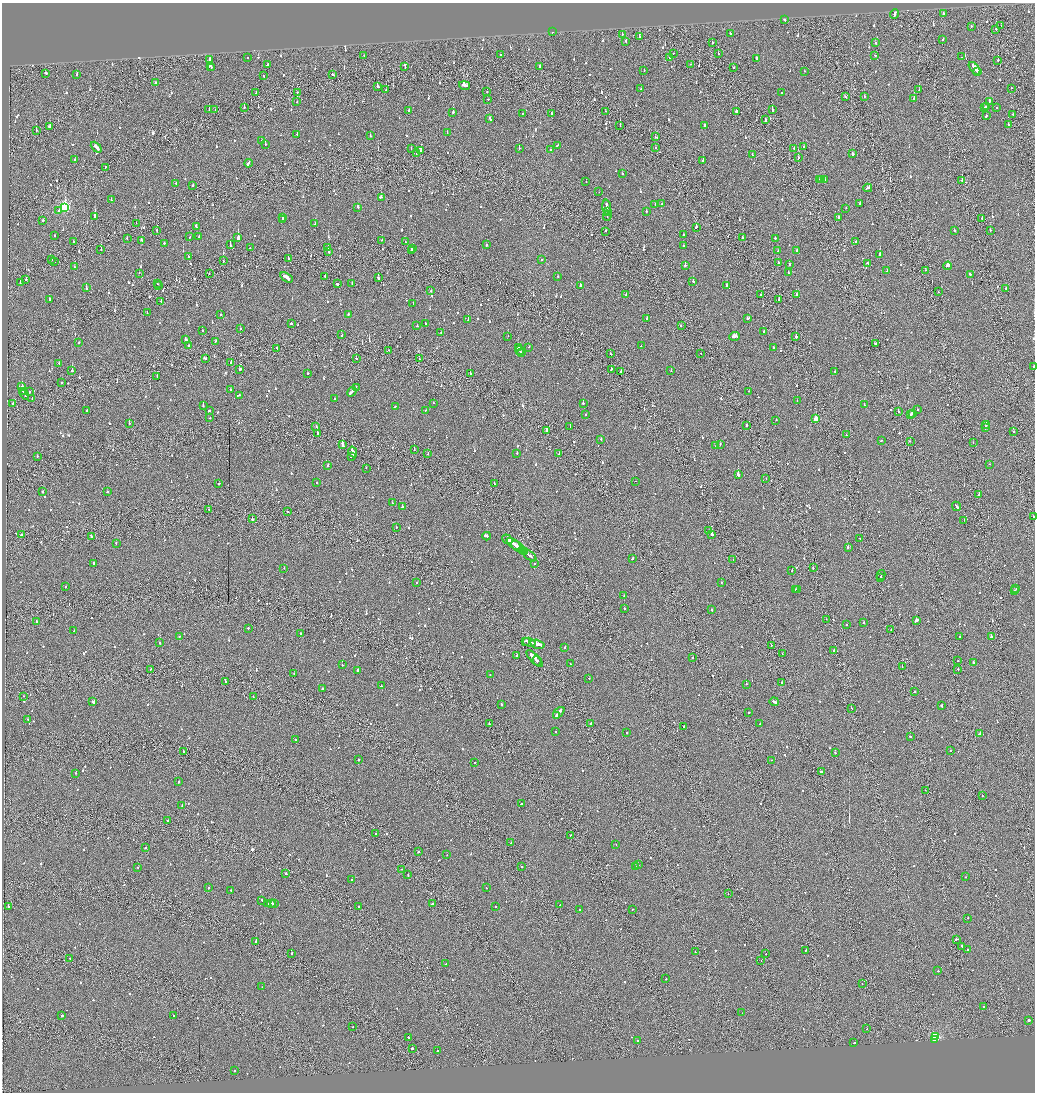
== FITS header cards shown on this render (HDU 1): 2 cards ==
NAXIS1  =                 2065
NAXIS2  =                 2180

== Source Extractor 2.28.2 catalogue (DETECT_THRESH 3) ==
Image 2065 x 2180 px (HDU 1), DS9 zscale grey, zoomed out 1/2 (1 PNG px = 2 x 2 image px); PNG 1037 x 1094 px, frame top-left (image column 1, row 2179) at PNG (2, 3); each listed source drawn as its Kron ellipse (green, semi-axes under 4 px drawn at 4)
Background -0.0804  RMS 0.063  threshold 0.188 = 3 sigma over >= 5 px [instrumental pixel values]
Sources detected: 1223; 66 cannot appear on this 1/2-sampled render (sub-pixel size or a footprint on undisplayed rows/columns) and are neither listed nor drawn; of the other 1157, the 500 brightest by FLUX_AUTO listed and drawn (657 fainter detections omitted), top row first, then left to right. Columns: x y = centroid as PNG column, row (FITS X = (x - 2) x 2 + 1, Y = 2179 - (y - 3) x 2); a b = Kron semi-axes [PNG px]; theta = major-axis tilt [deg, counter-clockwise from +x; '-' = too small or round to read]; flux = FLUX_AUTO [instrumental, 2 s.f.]
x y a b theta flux
943 13 2 2 - 64
894 14 5 2 - 230
784 19 2 2 - 290
1001 25 2 1 - 58
971 26 2 2 - 120
996 29 2 1 - 240
552 32 2 2 - 45
622 34 2 1 - 62
730 34 2 2 - 54
640 36 2 2 - 73
943 39 2 2 - 60
626 41 2 2 - 56
712 42 2 2 - 47
875 43 2 2 - 63
673 53 2 1 - 110
718 54 2 2 - 48
364 55 2 2 - 53
501 55 2 2 - 86
875 55 2 2 - 48
247 57 2 2 - 46
961 57 2 2 - 43
670 58 2 2 - 140
757 59 3 2 - 88
209 60 4 2 - 110
998 60 2 2 - 130
267 64 3 2 - 150
691 64 2 2 - 200
210 66 2 2 - 54
539 66 2 2 - 58
211 67 3 2 - 57
405 67 4 1 - 160
733 68 2 2 - 44
975 68 7 2 -50 360
644 70 2 2 - 54
804 71 2 1 - 57
977 72 2 2 - 150
45 73 2 2 - 63
333 74 2 2 - 340
77 75 2 2 - 48
263 76 2 2 - 63
156 83 2 2 - 150
465 85 5 2 - 200
377 86 2 2 - 180
1011 88 2 1 - 65
641 89 2 2 - 45
386 90 2 2 - 55
919 90 2 2 - 46
487 91 2 2 - 52
298 92 2 1 - 53
256 93 2 2 - 93
781 93 2 2 - 57
864 96 2 2 - 63
845 97 2 2 - 84
914 98 2 2 - 370
488 99 2 2 - 74
297 101 2 1 - 81
989 101 2 2 - 170
986 106 2 1 - 45
244 107 2 2 - 44
985 108 2 2 - 210
997 108 2 2 - 87
209 110 2 2 - 53
215 110 2 2 - 120
772 110 3 2 - 170
409 111 2 2 - 52
605 111 2 2 - 76
736 111 2 2 - 340
453 112 2 1 - 780
523 113 2 2 - 53
552 113 2 2 - 65
1013 114 2 2 - 54
986 116 2 2 - 100
490 118 3 2 - 79
765 120 3 2 - 63
1008 124 3 2 - 80
49 126 2 2 - 86
620 126 2 1 - 210
704 126 2 2 - 120
36 131 2 1 - 93
447 133 2 2 - 70
297 134 2 2 - 48
370 136 2 2 - 49
655 137 2 2 - 47
261 141 2 2 - 46
265 144 2 2 - 70
557 145 2 2 - 100
96 147 6 2 -45 220
804 147 2 2 - 91
411 148 2 1 - 54
519 148 2 2 - 110
655 148 2 2 - 79
794 148 2 1 - 47
550 150 2 2 - 520
421 151 2 2 - 110
416 154 2 1 - 50
853 154 3 2 - 300
752 155 2 2 - 85
798 158 2 2 - 150
75 160 2 2 - 54
703 161 2 2 - 150
248 163 4 2 - 120
105 167 2 1 - 69
622 173 2 2 - 68
820 179 3 2 - 170
822 179 2 2 - 280
824 179 2 2 - 95
962 180 2 2 - 78
586 182 2 1 - 50
176 183 2 2 - 47
192 185 2 2 - 130
868 188 4 2 - 900
599 192 2 1 - 160
381 197 2 2 - 140
111 200 2 2 - 97
860 203 2 2 - 58
655 204 3 2 - 87
662 204 2 2 - 46
65 207 4 3 - 1200
358 207 2 2 - 280
607 207 7 2 -89 270
846 208 2 2 - 43
59 210 2 2 - 76
646 211 2 2 - 60
607 212 3 1 - 160
95 216 3 2 - 1100
607 216 5 2 - 370
282 218 2 2 - 320
839 218 2 2 - 140
982 218 2 2 - 84
282 219 2 2 - 310
43 221 2 2 - 310
136 223 2 2 - 50
315 223 2 2 - 97
196 227 3 2 - 110
696 227 2 2 - 160
157 230 2 2 - 58
954 230 2 2 - 90
990 230 2 2 - 43
606 231 2 2 - 200
683 235 2 2 - 110
55 236 2 2 - 45
190 237 2 2 - 44
199 237 3 2 - 99
238 237 3 2 - 1400
127 238 2 2 - 59
743 238 2 2 - 72
775 238 2 2 - 85
141 240 3 2 - 83
382 240 2 2 - 51
73 242 2 2 - 58
405 242 2 2 - 44
856 242 2 2 - 54
164 243 2 2 - 98
486 244 3 2 - 81
230 245 4 2 - 47
683 246 2 2 - 55
250 247 2 2 - 44
328 247 2 2 - 44
412 249 2 2 - 110
101 250 2 1 - 120
778 250 2 2 - 52
797 250 2 2 - 68
329 251 2 2 - 280
411 251 2 2 - 97
880 254 2 2 - 400
189 257 2 2 - 45
288 258 2 2 - 120
51 259 2 2 - 48
541 259 2 2 - 66
223 261 2 2 - 58
54 262 2 1 - 57
778 263 2 1 - 570
867 263 2 2 - 98
789 265 2 2 - 72
685 266 2 2 - 190
948 266 4 2 - 380
74 267 2 1 - 65
926 270 2 2 - 90
887 271 2 2 - 87
139 273 2 1 - 46
788 273 2 1 - 64
209 274 2 1 - 48
970 274 2 2 - 310
325 276 2 2 - 85
557 276 2 2 - 48
286 277 7 2 -33 390
378 278 3 2 - 130
26 280 2 2 - 190
693 281 2 2 - 61
20 283 2 2 - 62
352 283 2 1 - 79
157 284 2 2 - 53
337 284 3 2 - 250
727 285 2 2 - 73
158 286 2 1 - 47
580 286 2 2 - 340
86 288 2 2 - 74
1006 288 2 2 - 64
431 291 2 2 - 83
939 292 2 1 - 75
796 294 2 2 - 83
626 295 2 2 - 200
761 295 2 2 - 52
49 299 2 2 - 81
779 300 2 2 - 160
161 301 2 1 - 90
413 303 2 2 - 150
147 313 2 2 - 60
348 314 2 2 - 58
220 315 2 2 - 43
647 318 2 2 - 57
748 318 3 2 - 150
468 319 4 2 - 180
291 323 2 2 - 100
425 324 2 2 - 45
681 325 2 2 - 59
417 326 2 2 - 75
240 329 2 2 - 60
202 330 2 2 - 57
441 332 2 1 - 44
763 332 2 2 - 51
341 335 2 1 - 220
508 336 2 1 - 45
734 336 5 2 - 230
796 337 2 2 - 330
186 340 2 2 - 110
216 341 2 1 - 93
79 342 2 2 - 55
875 344 2 2 - 67
189 346 2 2 - 50
641 346 2 2 - 45
529 347 2 2 - 65
277 348 3 2 - 92
518 348 3 2 - 130
773 348 2 2 - 50
389 350 2 2 - 47
520 351 4 2 - 150
521 353 3 2 - 100
701 353 2 1 - 51
610 354 2 2 - 51
206 358 2 2 - 180
356 359 2 2 - 61
419 359 2 2 - 46
231 362 2 1 - 53
59 363 2 2 - 49
1033 367 2 2 - 200
240 369 3 2 - 97
611 369 2 1 - 230
72 371 2 2 - 170
621 371 2 2 - 85
671 371 2 2 - 47
835 371 2 2 - 150
307 373 2 1 - 110
470 374 2 1 - 150
157 376 2 2 - 75
62 382 2 2 - 270
22 386 2 2 - 150
356 388 2 2 - 55
230 390 2 2 - 48
749 391 2 2 - 55
23 392 2 1 - 68
29 392 2 2 - 86
352 392 5 2 - 290
24 394 5 2 - 170
240 395 2 2 - 45
32 398 2 2 - 89
335 399 2 2 - 150
797 401 2 1 - 47
434 403 2 2 - 49
583 403 2 2 - 200
13 404 2 2 - 57
864 405 2 2 - 82
203 406 3 2 - 68
395 406 3 2 - 130
425 410 2 2 - 250
918 410 2 2 - 45
87 411 2 2 - 220
209 411 2 2 - 430
898 412 2 1 - 190
912 413 3 2 - 140
585 414 2 2 - 52
910 415 3 1 - 120
210 418 2 1 - 51
816 419 3 2 - 200
776 420 2 2 - 47
129 423 2 2 - 170
746 425 2 2 - 110
986 425 4 2 - 180
316 426 2 2 - 64
570 426 2 2 - 46
985 428 2 2 - 93
547 430 2 2 - 220
1013 431 2 1 - 190
317 433 2 2 - 230
846 435 2 2 - 110
601 439 2 2 - 45
881 440 2 2 - 48
910 441 2 1 - 62
973 443 2 1 - 75
342 444 4 2 - 1200
720 444 2 2 - 57
716 446 2 2 - 51
414 450 2 1 - 65
353 452 5 2 - 860
428 453 3 1 - 61
517 453 2 2 - 100
559 454 2 2 - 54
37 456 2 1 - 84
351 457 3 2 - 97
990 464 2 2 - 48
328 465 2 2 - 57
366 468 2 1 - 110
738 475 3 2 - 1300
766 479 2 1 - 49
635 481 2 1 - 67
317 483 2 2 - 130
219 484 2 2 - 88
494 484 2 2 - 85
107 491 2 2 - 150
42 492 2 2 - 200
979 495 2 1 - 100
392 503 2 2 - 66
956 506 5 2 - 190
402 507 2 2 - 220
209 509 2 2 - 69
287 511 2 1 - 61
1034 517 2 1 - 160
252 519 2 2 - 340
964 520 2 1 - 50
396 527 2 2 - 43
709 531 3 1 - 160
712 534 3 2 - 400
22 535 3 2 - 290
91 536 3 2 - 220
487 536 4 2 - 180
860 538 2 1 - 110
507 539 5 2 - 180
116 543 2 2 - 45
514 544 8 2 -37 350
518 547 8 2 -36 470
848 547 2 1 - 390
522 550 3 1 - 130
524 552 2 2 - 130
529 555 8 2 -37 270
632 559 2 2 - 59
733 560 2 1 - 340
93 563 2 2 - 130
534 564 2 2 - 53
284 568 2 1 - 72
813 568 2 2 - 69
792 570 2 2 - 89
881 575 5 1 - 280
880 577 3 1 - 130
721 582 2 2 - 95
417 583 2 2 - 46
66 587 2 1 - 48
1016 588 2 2 - 63
795 589 3 2 - 160
797 589 2 1 - 100
1014 591 3 2 - 130
624 596 2 1 - 250
624 609 2 2 - 47
711 610 2 2 - 210
826 619 2 1 - 60
36 621 2 2 - 67
916 621 3 2 - 280
864 622 2 2 - 120
847 625 2 2 - 96
248 628 2 2 - 51
891 630 2 1 - 51
74 631 2 2 - 55
300 633 2 2 - 110
179 636 2 2 - 61
991 636 2 2 - 190
960 637 2 2 - 140
526 641 3 1 - 120
529 642 6 2 -15 340
160 643 2 2 - 99
537 644 7 2 -14 540
771 645 2 1 - 65
565 648 2 2 - 48
834 651 3 1 - 94
782 654 2 1 - 120
516 656 2 2 - 50
693 657 2 2 - 45
534 658 11 2 -47 520
537 661 5 2 - 860
958 661 2 2 - 96
974 662 2 2 - 360
571 664 2 2 - 66
342 665 2 2 - 54
902 666 2 1 - 54
150 669 2 1 - 51
958 669 2 2 - 180
358 670 2 2 - 370
294 674 2 1 - 48
490 675 2 2 - 80
589 678 2 2 - 46
225 681 2 1 - 45
782 682 2 2 - 200
746 684 2 1 - 200
381 686 3 1 - 57
323 688 2 2 - 94
915 692 2 2 - 50
23 696 2 1 - 62
253 697 2 1 - 47
93 702 3 2 - 140
774 702 5 2 - 190
501 704 2 2 - 48
941 705 2 2 - 190
851 708 2 2 - 55
748 712 2 1 - 120
559 713 7 2 46 310
556 716 2 1 - 100
28 719 2 2 - 73
591 723 3 1 - 440
489 724 2 1 - 65
759 724 3 1 - 190
684 727 2 2 - 250
556 731 2 2 - 47
626 733 2 2 - 65
979 734 4 2 - 170
910 736 2 2 - 110
296 739 2 2 - 180
950 750 2 1 - 260
183 751 2 2 - 70
835 753 2 2 - 72
359 760 2 2 - 47
772 760 2 2 - 49
475 762 2 2 - 45
821 771 3 1 - 130
76 773 2 2 - 58
179 782 2 2 - 70
925 790 2 1 - 56
982 796 2 2 - 52
521 804 2 2 - 160
182 805 3 2 - 190
168 821 2 2 - 120
376 834 2 2 - 100
570 835 2 2 - 110
511 843 2 2 - 88
616 844 2 2 - 64
145 848 2 2 - 66
418 852 2 2 - 58
447 855 2 1 - 82
638 865 2 2 - 110
138 867 2 2 - 46
521 867 2 2 - 52
635 867 2 1 - 51
401 869 2 2 - 49
286 873 2 2 - 91
408 875 2 1 - 78
966 877 2 2 - 60
352 880 2 2 - 130
209 888 2 2 - 73
486 888 2 2 - 69
231 890 2 2 - 76
728 894 2 1 - 48
262 900 2 2 - 83
268 904 2 1 - 160
271 904 4 2 - 680
274 904 2 2 - 240
433 904 2 2 - 160
560 905 2 1 - 58
359 906 2 2 - 100
8 907 2 2 - 57
496 907 2 2 - 70
633 909 2 1 - 70
580 910 2 2 - 140
968 918 2 2 - 58
956 939 3 2 - 93
256 941 2 1 - 300
962 947 4 2 - 300
967 949 2 2 - 55
806 950 2 1 - 50
695 952 2 1 - 110
292 953 2 1 - 93
766 954 2 1 - 78
70 958 2 2 - 94
761 960 2 1 - 53
446 964 2 2 - 50
938 971 2 2 - 240
666 979 2 2 - 81
862 984 2 1 - 67
262 987 2 2 - 45
984 1007 2 2 - 120
742 1013 2 2 - 47
174 1015 2 2 - 62
62 1016 2 2 - 180
1028 1020 2 2 - 560
353 1026 2 2 - 71
867 1029 2 1 - 75
935 1036 3 3 - 1200
408 1037 2 2 - 59
935 1039 2 1 - 65
638 1040 2 2 - 55
854 1043 2 2 - 110
412 1048 2 2 - 160
437 1051 2 2 - 90
234 1070 2 2 - 75
At the frame edge (FLAGS 8, measured only in part): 2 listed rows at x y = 1033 367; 1034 517
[657 fainter detections neither listed nor drawn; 66 sub-pixel or undisplayed-footprint detections neither listed nor drawn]